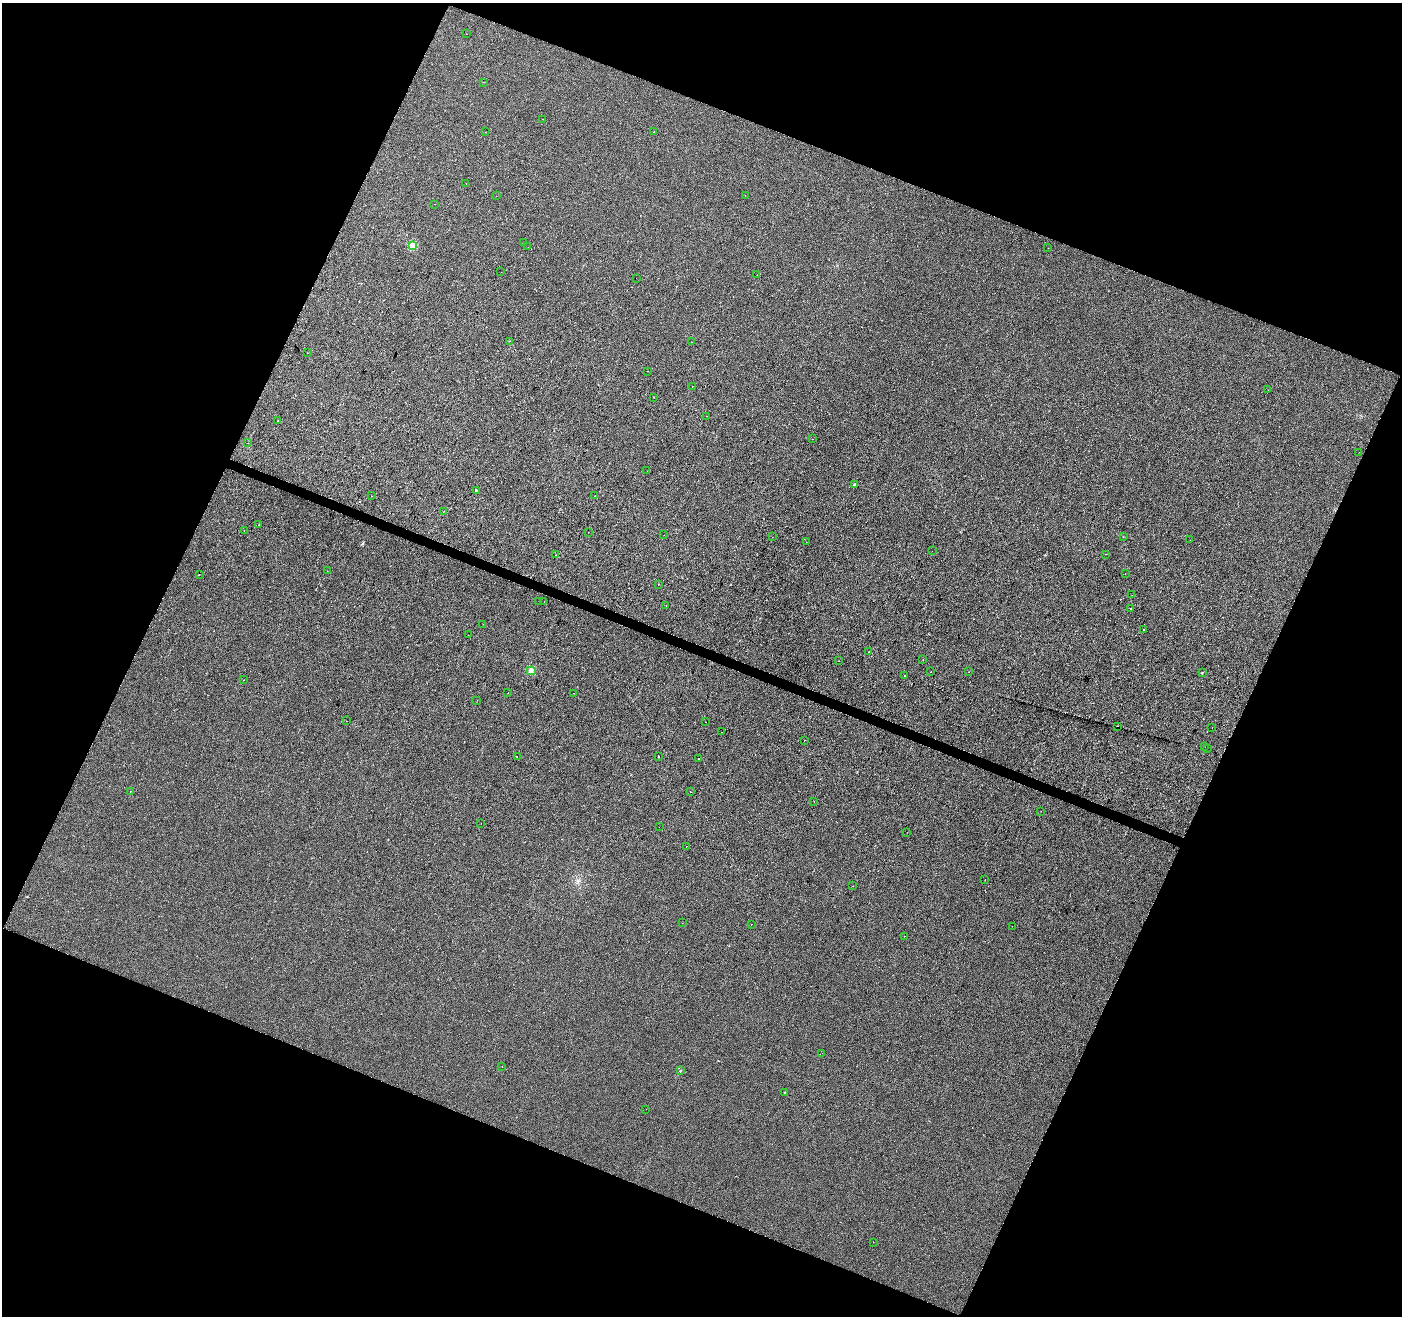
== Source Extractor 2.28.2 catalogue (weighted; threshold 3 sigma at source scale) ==
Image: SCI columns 1-5600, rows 208-5460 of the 5607 x 5732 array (HDU 1 of 3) = the unmasked area's bounding box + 8 px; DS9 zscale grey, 4 x 4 block average (1 PNG px = mean of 4 x 4 image px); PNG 1404 x 1318 px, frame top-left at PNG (2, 3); each listed source drawn as its Kron ellipse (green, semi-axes under 4 px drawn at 4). Shown black and unused: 43% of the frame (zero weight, under 2 of 3 exposures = <1% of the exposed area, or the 3 px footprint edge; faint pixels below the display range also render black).
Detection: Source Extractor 2.28.2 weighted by HDU 2 'WHT'. Background 1.08e-04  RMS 0.0042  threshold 0.0188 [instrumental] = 3 sigma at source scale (4.5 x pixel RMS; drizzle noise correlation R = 1.50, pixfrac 1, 0.0396/0.0396 arcsec/px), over >= 5 px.
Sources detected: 108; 6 cosmic-ray / hot-pixel residue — neither listed nor drawn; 2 coinciding with a brighter row at this scale — not listed separately; the other 100 listed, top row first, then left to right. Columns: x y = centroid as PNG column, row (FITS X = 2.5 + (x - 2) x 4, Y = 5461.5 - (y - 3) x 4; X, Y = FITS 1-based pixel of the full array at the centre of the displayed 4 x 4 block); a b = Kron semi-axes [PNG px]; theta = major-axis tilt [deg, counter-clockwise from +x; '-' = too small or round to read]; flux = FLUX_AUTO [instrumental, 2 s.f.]
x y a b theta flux
466 34 2 2 - 0.63
484 82 2 2 - 1.5
543 119 2 2 - 0.69
486 132 2 2 - 2.7
654 132 2 2 - 2.7
466 183 2 2 - 0.55
745 195 2 2 - 0.31
496 196 2 2 - 1
434 204 2 2 - 0.54
524 242 2 2 - 1.9
412 245 2 2 - 60
528 247 2 2 - 1.5
1048 248 2 2 - 0.86
501 272 2 2 - 0.36
757 275 2 2 - 0.7
636 278 2 2 - 0.38
510 341 2 2 - 2.1
691 342 2 2 - 0.63
308 353 2 2 - 1
647 371 2 2 - 0.47
692 387 2 2 - 0.51
1268 390 2 2 - 0.59
653 397 2 2 - 0.55
707 416 2 2 - 0.34
277 421 2 2 - 0.54
812 439 2 2 - 0.87
248 443 2 2 - 0.46
1359 452 2 2 - 0.91
647 471 2 2 - 0.32
854 484 2 2 - 9.3
476 490 2 2 - 5.1
371 496 2 2 - 0.56
595 496 2 2 - 0.89
443 512 2 2 - 0.43
259 525 2 2 - 5.8
244 531 2 2 - 0.64
588 532 2 2 - 0.42
664 535 2 2 - 0.49
772 537 2 2 - 0.86
1123 537 2 2 - 0.67
1190 540 2 2 - 0.28
806 542 2 2 - 0.4
932 551 2 2 - 0.55
1106 554 2 2 - 1.3
556 555 2 2 - 0.36
327 571 2 2 - 0.79
1125 573 2 2 - 0.62
199 574 2 2 - 1.2
658 584 2 2 - 0.53
1132 595 2 2 - 1.9
539 601 2 2 - 0.4
544 601 2 2 - 3.2
666 605 2 2 - 0.43
1131 608 2 2 - 2.3
483 624 2 2 - 1.3
1143 629 2 2 - 0.81
468 635 2 2 - 0.5
869 652 2 2 - 2.5
923 660 2 2 - 0.71
838 661 2 2 - 2.8
531 671 5 3 - 8.2
931 672 2 2 - 3.3
969 672 2 2 - 0.36
1203 672 2 2 - 0.57
904 676 2 2 - 8.7
243 680 2 2 - 0.57
508 693 2 2 - 1.3
574 693 2 2 - 1.4
477 700 2 2 - 0.42
346 721 2 2 - 0.89
705 722 2 2 - 0.39
1117 726 2 2 - 0.76
1212 727 2 2 - 0.34
722 732 2 2 - 0.86
804 740 2 2 - 0.9
1205 747 2 2 - 0.58
1207 748 2 2 - 0.65
517 756 2 2 - 0.58
658 756 2 2 - 4
698 759 2 2 - 2.6
130 792 2 2 - 0.79
690 792 2 2 - 6.1
814 802 2 2 - 0.66
1041 811 2 2 - 0.59
481 823 2 2 - 0.54
659 827 2 2 - 0.35
907 832 2 2 - 0.34
686 846 2 2 - 1.3
985 880 2 2 - 1.3
853 886 2 2 - 0.56
682 923 2 2 - 0.97
751 924 2 2 - 0.93
1012 926 2 2 - 0.45
905 936 2 2 - 0.36
822 1053 2 2 - 0.45
502 1067 2 2 - 0.6
680 1071 2 2 - 1.3
785 1093 2 2 - 0.69
646 1109 2 2 - 0.4
873 1242 2 2 - 0.52
Diffuse or blended objects may show on this block-average render without a row.